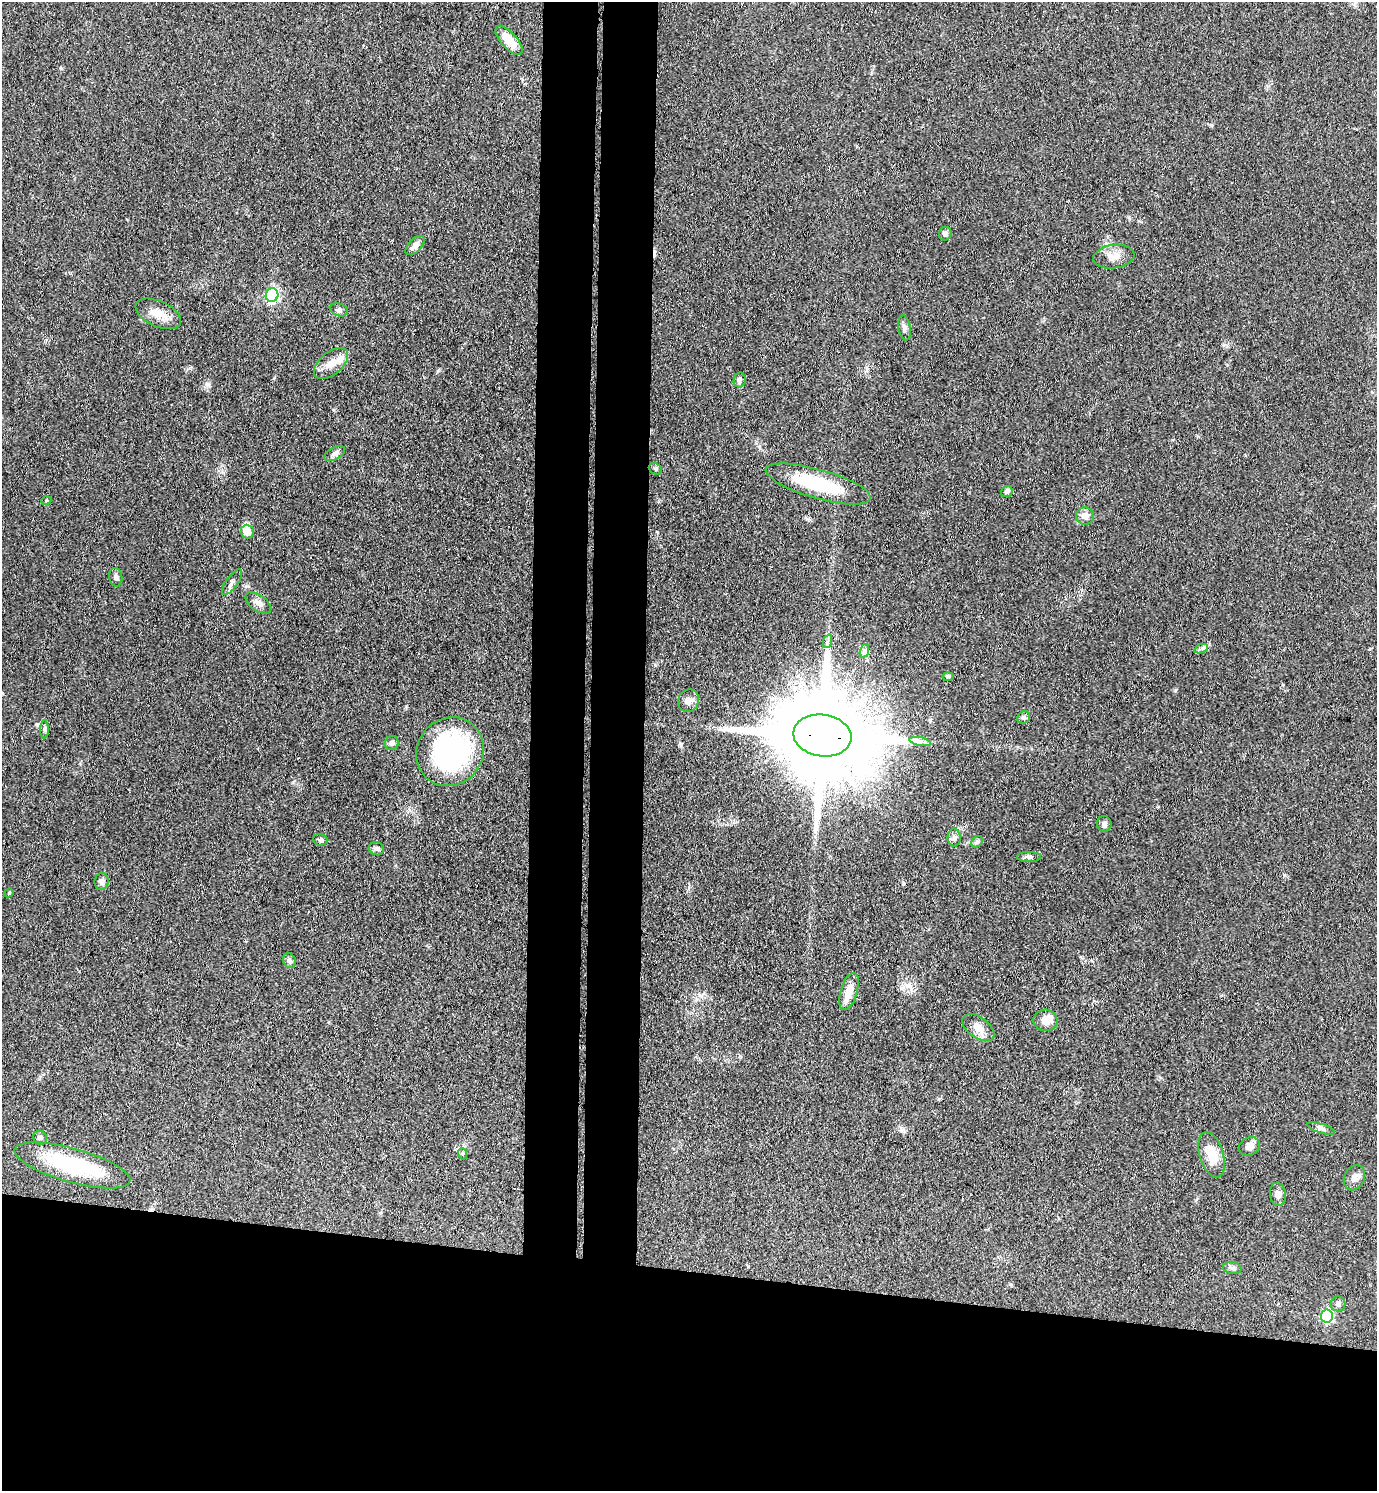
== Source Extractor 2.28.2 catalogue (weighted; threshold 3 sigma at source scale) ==
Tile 8 of 3 x 3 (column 2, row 3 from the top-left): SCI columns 1643-3017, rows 7-1495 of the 4553 x 4479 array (HDU 1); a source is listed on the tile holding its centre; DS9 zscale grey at full resolution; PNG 1379 x 1493 px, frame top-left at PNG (2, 2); each listed source drawn as its Kron ellipse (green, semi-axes under 4 px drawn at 4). Shown black and unused: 21% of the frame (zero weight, under 3 of 4 exposures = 5% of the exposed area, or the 3 px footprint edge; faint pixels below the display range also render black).
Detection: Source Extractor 2.28.2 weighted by HDU 2 'WHT'; one run over the whole footprint, this tile lists its part. Background 0.14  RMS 0.0073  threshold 0.0327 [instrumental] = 3 sigma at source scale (4.5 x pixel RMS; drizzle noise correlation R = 1.50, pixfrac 1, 0.05/0.05 arcsec/px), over >= 5 px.
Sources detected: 58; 3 inside a brighter object's white glare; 1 cosmic-ray / hot-pixel residue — neither listed nor drawn; the other 54 listed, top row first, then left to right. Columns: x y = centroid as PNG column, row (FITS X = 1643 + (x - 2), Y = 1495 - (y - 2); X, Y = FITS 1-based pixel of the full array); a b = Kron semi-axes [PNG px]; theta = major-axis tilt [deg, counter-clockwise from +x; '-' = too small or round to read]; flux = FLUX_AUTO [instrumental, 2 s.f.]
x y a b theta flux
509 40 18 8 -49 12
945 234 7 6 - 2.1
415 245 12 6 45 4.9
1114 257 21 11 8 7.3
272 295 7 6 - 120
339 310 9 6 -18 2
158 314 24 12 -24 10
905 328 12 6 -79 2.7
331 364 20 11 40 9.7
740 380 7 6 - 2
335 454 11 6 27 2.3
655 469 7 5 -23 1.5
818 484 54 14 -16 45
1007 491 6 5 - 1.9
46 501 5 3 - 0.62
1085 516 9 8 - 5.1
247 532 7 6 - 6.9
116 577 9 6 -80 2.6
232 582 15 6 54 2.9
258 603 15 7 -36 4
828 641 7 4 72 1.7
1201 649 7 4 20 1.7
864 651 7 4 71 1.9
948 677 6 4 -2 1
689 701 11 10 - 4.4
1024 717 7 6 - 1.6
45 729 9 4 90 1.8
822 735 29 21 -8 18000
920 741 11 4 -10 2.7
392 743 7 6 - 2.2
450 752 35 33 52 130
1104 824 8 7 - 2.3
954 837 9 6 -89 2.4
320 840 7 5 -6 1.8
977 842 6 5 - 1.3
377 849 7 6 - 1.9
1029 857 12 5 0 2.1
102 881 8 7 - 3.1
9 893 4 4 - 0.75
289 961 8 6 -58 2
849 991 19 8 73 11
1045 1020 12 10 -5 7.6
978 1028 18 10 -35 7.6
1321 1128 14 4 -17 2.4
40 1138 7 6 - 1.9
1249 1146 11 8 29 4.6
463 1154 5 3 - 1
1212 1155 23 12 -73 16
72 1165 60 17 -16 67
1354 1178 13 10 64 4.3
1278 1194 12 8 -82 3.8
1232 1268 9 6 -10 2.1
1338 1304 7 7 - 2.4
1327 1316 6 6 - 76
Overlapping masked pixels (flux is a lower limit): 2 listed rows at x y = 818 484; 822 735
Unlisted compact peaks at least as high as the median listed source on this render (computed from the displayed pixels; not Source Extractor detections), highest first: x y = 1175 690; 208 384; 293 782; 681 744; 1211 125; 930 720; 406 706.